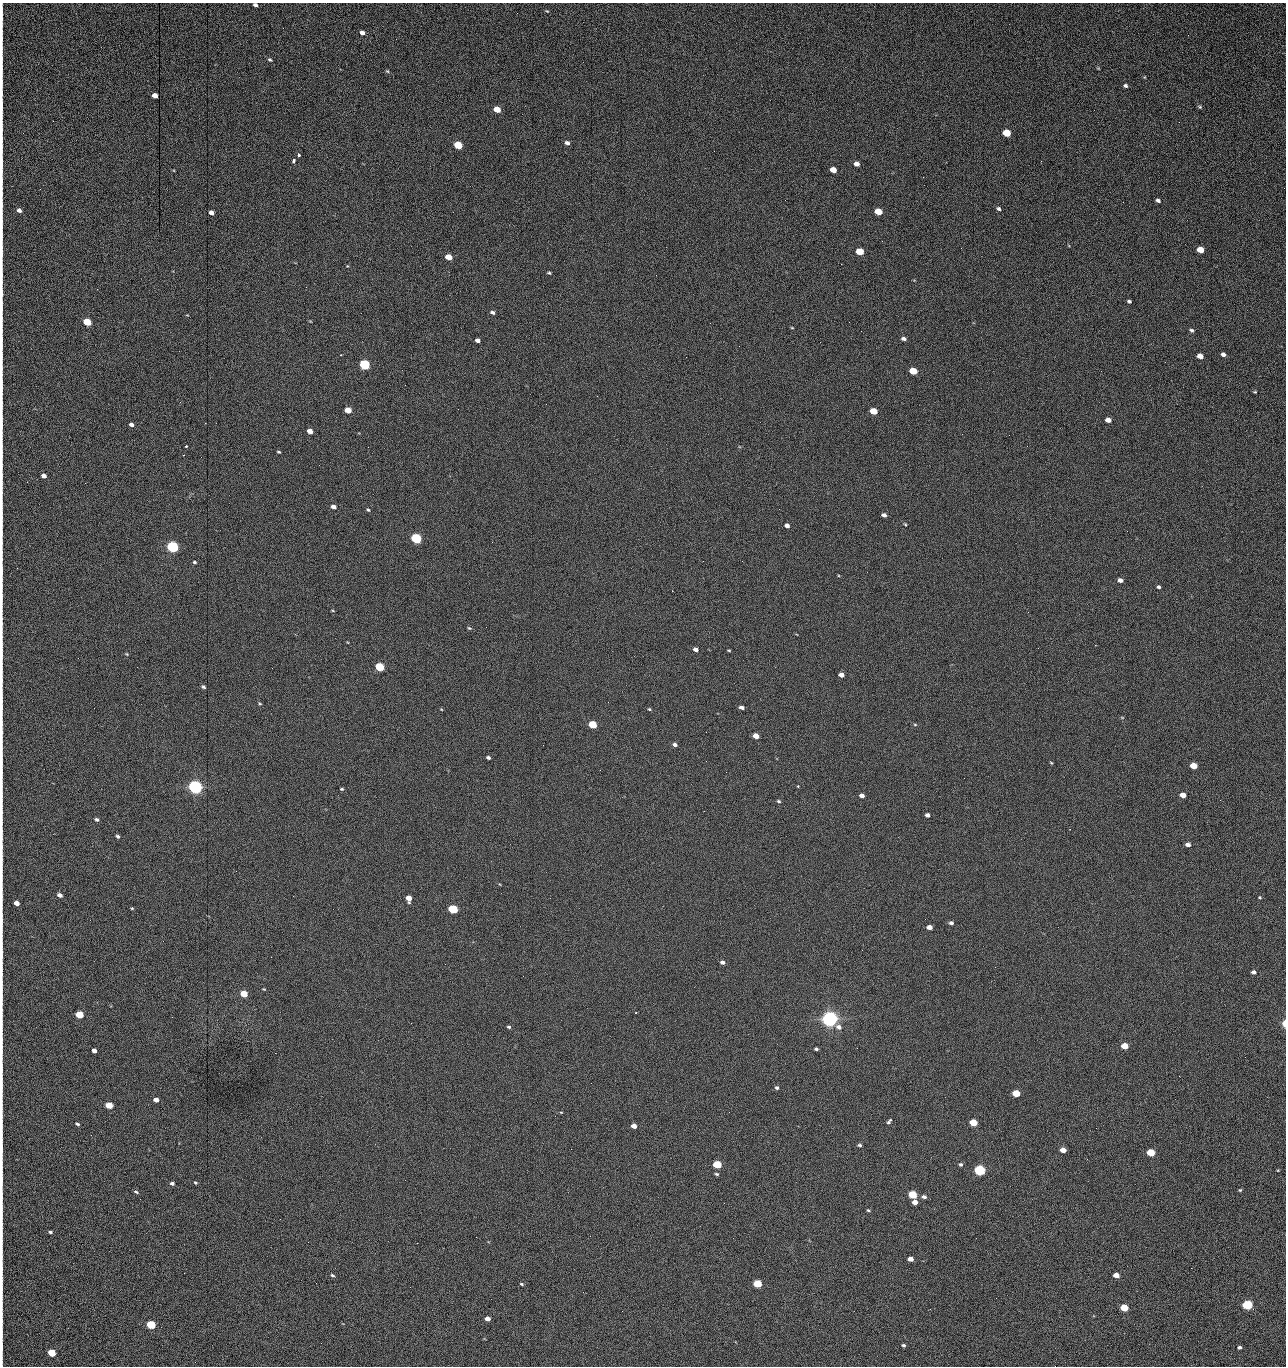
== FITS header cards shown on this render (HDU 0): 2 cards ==
NAXIS1  =                 1284 /fastest changing axis
NAXIS2  =                 1364 /next to fastest changing axis

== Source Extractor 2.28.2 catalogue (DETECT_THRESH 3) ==
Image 1284 x 1364 px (HDU 0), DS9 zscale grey, 1 PNG px = 1 image px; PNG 1288 x 1368 px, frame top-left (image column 1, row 1364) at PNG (2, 3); no overlay
Background 228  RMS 18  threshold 53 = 3 sigma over >= 5 px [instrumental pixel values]
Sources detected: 209; all 209 listed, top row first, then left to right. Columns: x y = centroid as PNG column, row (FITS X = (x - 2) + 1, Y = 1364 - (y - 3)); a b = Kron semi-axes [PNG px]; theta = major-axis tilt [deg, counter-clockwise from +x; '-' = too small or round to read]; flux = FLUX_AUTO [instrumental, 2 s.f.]
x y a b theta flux
255 5 4 3 - 3000
547 11 6 3 -42 1100
2 12 15 2 90 2500
362 33 5 4 - 4900
1188 35 2 2 - 1400
2 38 9 2 90 2000
270 60 5 4 - 1800
1098 68 4 3 - 970
2 70 25 2 90 4800
387 71 5 4 - 1300
1144 77 5 3 - 950
1125 86 5 4 - 2800
155 95 5 4 - 8900
1200 107 6 5 - 1800
2 108 17 2 90 3400
497 109 5 4 - 23000
1179 122 2 2 - 1200
1007 133 6 4 -25 43000
567 143 5 4 - 3900
458 145 5 4 - 53000
299 155 3 3 - 4600
293 161 4 3 - 3300
1041 161 2 2 - 2100
2 163 23 2 90 5100
857 164 5 4 - 6700
833 170 5 4 - 16000
923 177 2 2 - 17000
785 200 2 2 - 600
1158 200 4 3 - 3400
1123 202 2 2 - 830
2 205 10 2 90 2000
999 209 5 4 - 2500
19 210 5 4 - 5100
878 212 5 4 - 28000
211 213 5 4 - 5900
2 222 11 2 90 2300
1200 250 5 4 - 24000
860 252 5 4 - 41000
2 253 13 2 90 2800
449 257 5 4 - 20000
841 264 2 2 - 25000
549 273 4 3 - 1600
656 275 2 2 - 800
306 287 2 2 - 690
2 293 14 3 -86 3300
1129 301 4 3 - 2400
492 312 5 4 - 3000
2 319 9 2 90 1900
310 321 5 3 - 870
87 322 5 4 - 51000
849 322 2 2 - 480
710 323 2 2 - 3300
792 328 4 3 - 990
1191 330 5 4 - 2400
904 339 5 4 - 3800
477 340 5 4 - 5000
1223 354 4 4 - 4500
1200 356 5 4 - 10000
364 365 5 5 - 160000
913 371 5 4 - 40000
2 386 19 2 -89 3800
1256 392 3 3 - 2400
348 410 5 4 - 20000
873 411 5 4 - 33000
1108 420 5 4 - 9800
205 423 2 2 - 670
131 425 4 4 - 4600
2 426 9 2 90 2000
310 431 5 4 - 9600
1009 435 2 2 - 3100
1027 446 2 2 - 510
186 447 3 3 - 6200
279 452 4 3 - 1500
44 476 4 4 - 6100
85 483 3 2 - 980
333 507 5 4 - 5200
368 510 5 4 - 1500
884 515 4 4 - 3700
905 524 5 3 - 1300
787 526 5 4 - 5000
416 538 5 5 - 190000
492 542 2 2 - 2700
173 547 5 5 - 320000
742 561 2 2 - 680
194 562 4 3 - 1700
2 570 11 2 90 2000
1120 580 5 4 - 5500
1158 587 4 4 - 2200
333 611 4 3 - 960
469 628 5 4 - 1500
695 649 4 4 - 5100
729 650 5 2 - 1200
127 654 5 3 - 1100
2 655 10 2 90 2000
380 667 5 4 - 90000
841 675 5 4 - 7600
203 687 5 4 - 2200
260 703 4 3 - 1200
741 707 5 3 - 4100
441 709 4 3 - 880
649 709 4 4 - 1300
1122 717 5 3 - 1000
915 724 5 3 - 1200
593 725 5 4 - 61000
706 732 2 2 - 740
756 736 5 4 - 15000
675 744 5 4 - 3700
543 745 2 2 - 3200
488 758 4 3 - 2700
706 761 2 2 - 1200
1051 763 4 3 - 1200
1193 766 5 4 - 27000
726 772 2 2 - 2500
798 786 3 3 - 1300
195 787 6 5 - 690000
342 789 4 3 - 1300
862 795 5 4 - 5900
1183 795 5 4 - 13000
778 801 5 4 - 1700
927 815 4 4 - 4200
97 819 5 4 - 2400
1070 829 3 2 - 640
118 836 4 4 - 2500
1188 844 4 4 - 5700
60 895 5 4 - 5900
1260 897 4 3 - 1300
409 898 5 5 - 14000
16 903 5 4 - 9900
132 908 4 3 - 1100
453 909 5 4 - 120000
951 923 5 4 - 3000
929 927 5 4 - 9500
2 952 10 2 90 2300
722 962 5 4 - 3800
1253 972 5 4 - 4500
523 976 2 2 - 2200
244 994 5 4 - 34000
636 1013 2 2 - 960
79 1015 5 4 - 53000
830 1019 6 5 - 990000
411 1023 2 2 - 5500
1284 1024 5 3 - 13000
509 1027 4 4 - 2000
838 1027 8 6 -18 5500
1125 1046 5 4 - 29000
857 1048 2 2 - 1400
816 1049 4 3 - 2300
94 1051 4 4 - 6400
1245 1057 2 2 - 1800
2 1069 9 2 90 1800
1179 1076 2 2 - 2600
2 1086 8 2 90 1800
777 1088 5 4 - 2400
1016 1093 5 4 - 48000
156 1100 4 4 - 7100
109 1105 5 4 - 32000
561 1112 4 2 - 820
729 1112 2 2 - 960
889 1121 6 3 54 2400
973 1122 5 4 - 44000
77 1124 6 4 -23 1900
634 1126 5 4 - 9000
91 1135 2 2 - 2500
860 1145 5 4 - 2100
2 1147 7 2 90 1600
571 1149 3 2 - 940
1063 1150 5 4 - 17000
1151 1153 5 4 - 58000
1087 1159 3 2 - 1000
717 1164 5 4 - 78000
960 1164 5 4 - 2400
979 1170 5 4 - 270000
1278 1170 3 3 - 930
717 1174 5 4 - 1800
2 1179 11 2 90 2200
172 1183 4 3 - 2700
195 1183 4 3 - 1300
1240 1190 4 3 - 1300
136 1192 5 3 - 1900
912 1195 5 4 - 84000
924 1197 6 4 -8 4000
915 1202 4 4 - 9500
2 1209 10 2 90 1800
868 1210 4 3 - 1500
280 1219 2 2 - 2100
50 1232 4 3 - 2200
476 1237 2 2 - 8600
308 1242 2 2 - 1700
417 1243 2 2 - 5400
910 1259 5 4 - 9000
332 1275 5 3 - 1800
1116 1275 5 4 - 14000
521 1284 5 3 - 1600
757 1284 5 4 - 80000
2 1287 13 2 90 2700
583 1292 2 2 - 610
996 1298 2 2 - 2700
1247 1305 5 4 - 190000
1124 1308 5 4 - 46000
622 1311 2 2 - 810
488 1319 5 4 - 7900
2 1322 10 2 90 1900
151 1325 5 4 - 100000
321 1343 2 2 - 1300
903 1345 4 3 - 2100
1239 1347 4 3 - 3200
2 1348 11 2 90 2100
52 1353 5 4 - 55000
1055 1366 2 2 - 2000
At the frame edge (FLAGS 8, measured only in part): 26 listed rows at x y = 255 5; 2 12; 2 38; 2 70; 2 108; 2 163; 2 205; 2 222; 2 253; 2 293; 2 319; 2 386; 2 426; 2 570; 2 655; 2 952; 1284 1024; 2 1069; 2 1086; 2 1147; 2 1179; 2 1209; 2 1287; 2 1322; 2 1348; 1055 1366

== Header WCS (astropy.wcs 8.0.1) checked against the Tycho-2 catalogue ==
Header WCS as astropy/WCSLIB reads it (CRVAL/CRPIX/CD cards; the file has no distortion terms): RA---TAN/DEC--TAN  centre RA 15:41:42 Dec +51:58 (235.43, +51.97 deg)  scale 1.26 arcsec/px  FOV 26.9' x 28.5'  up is +93 deg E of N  parity flipped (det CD > 0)
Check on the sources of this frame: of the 60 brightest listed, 11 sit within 2.0 arcsec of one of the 12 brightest Tycho-2 stars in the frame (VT <= 12.29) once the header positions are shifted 0.40 arcsec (0.18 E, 0.36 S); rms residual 0.94 arcsec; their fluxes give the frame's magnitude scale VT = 24.55 - 2.5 log10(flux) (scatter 0.17 mag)
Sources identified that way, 11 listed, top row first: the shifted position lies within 2.0 arcsec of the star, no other Tycho-2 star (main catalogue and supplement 1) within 4.0 arcsec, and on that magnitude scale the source's flux lands within +1.5 / -3 mag of the star's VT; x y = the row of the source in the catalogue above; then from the Tycho-2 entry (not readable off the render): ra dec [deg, ICRS J2000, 3 dp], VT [Tycho-2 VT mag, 2 dp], TYC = Tycho-2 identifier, HIP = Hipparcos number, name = IAU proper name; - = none
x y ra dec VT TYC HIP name
364 365 235.614 +52.064 11.61 3489-1132-1 - -
416 538 235.514 +52.049 11.19 3489-1407-1 - -
173 547 235.515 +52.133 11.12 3489-1380-1 - -
195 787 235.378 +52.130 9.31 3489-1322-1 76850 -
453 909 235.303 +52.042 11.52 3489-958-1 - -
830 1019 235.232 +51.912 9.59 3489-824-1 - -
979 1170 235.143 +51.862 10.97 3489-1016-1 - -
912 1195 235.131 +51.886 12.29 3489-908-1 - -
757 1284 235.084 +51.941 11.45 3489-1346-1 - -
1247 1305 235.062 +51.771 11.53 3489-1453-1 - -
151 1325 235.075 +52.152 11.74 3489-912-1 - -